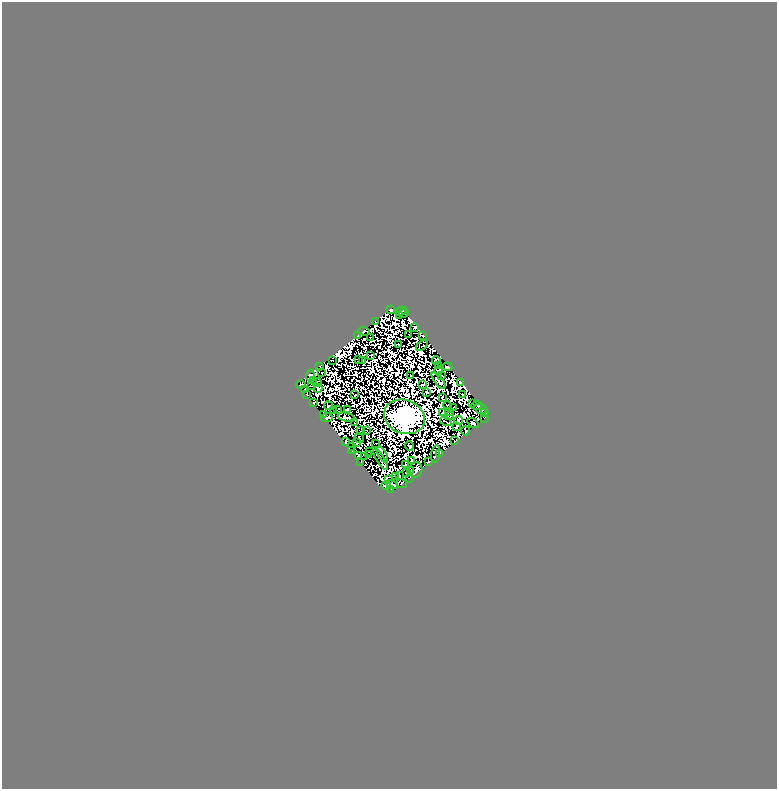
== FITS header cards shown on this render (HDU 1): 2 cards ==
NAXIS1  =                  775
NAXIS2  =                  787

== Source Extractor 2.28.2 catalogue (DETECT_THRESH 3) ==
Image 775 x 787 px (HDU 1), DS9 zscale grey, 1 PNG px = 1 image px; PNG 779 x 791 px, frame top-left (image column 1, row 787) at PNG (2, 2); each listed source drawn as its Kron ellipse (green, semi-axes under 4 px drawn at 4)
Background 2.26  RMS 3.2e-04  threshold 9.49e-04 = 3 sigma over >= 5 px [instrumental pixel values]
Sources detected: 177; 79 with non-positive FLUX_AUTO (blend fragments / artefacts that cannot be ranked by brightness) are neither listed nor drawn; the other 98 listed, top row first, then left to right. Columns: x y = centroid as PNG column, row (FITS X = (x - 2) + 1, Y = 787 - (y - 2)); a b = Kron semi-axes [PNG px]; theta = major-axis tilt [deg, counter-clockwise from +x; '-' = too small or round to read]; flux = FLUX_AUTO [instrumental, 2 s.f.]
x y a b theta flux
390 310 3 3 - 140
401 311 6 3 27 190
404 313 4 3 - 190
399 316 2 2 - 51
375 321 4 2 - 51
415 327 4 2 - 120
364 331 5 3 - 260
409 334 2 2 - 2
358 336 3 3 - 100
423 336 4 2 - 48
371 337 3 2 - 36
398 345 3 2 - 33
422 345 7 2 35 24
371 355 3 2 - 37
358 359 2 2 - 33
332 360 3 2 - 53
363 360 3 2 - 19
436 360 4 4 - 35
320 366 3 3 - 15
438 366 3 2 - 120
447 367 5 3 - 26
439 371 4 3 - 82
322 372 2 2 - 71
310 375 6 4 83 16
411 376 2 2 - 64
441 376 3 2 - 48
313 380 3 2 - 57
439 380 10 3 -53 53
317 382 4 2 - 40
460 382 4 3 - 86
301 384 5 2 - 97
311 385 3 2 - 45
423 385 3 2 - 25
318 388 4 2 - 26
305 390 3 2 - 35
426 392 2 2 - 68
307 394 2 2 - 46
462 394 2 2 - 59
355 395 3 2 - 13
442 398 3 2 - 7.1
314 403 3 2 - 150
473 403 2 2 - 15
477 405 5 3 - 58
328 406 5 2 - 26
448 406 5 3 - 14
453 408 3 2 - 14
338 409 2 2 - 35
348 409 4 3 - 60
481 409 6 5 - 230
333 411 2 2 - 6.4
449 412 3 2 - 52
442 413 3 2 - 76
485 413 3 3 - 90
323 415 3 3 - 100
449 416 4 2 - 17
327 417 6 4 7 210
346 417 9 3 -14 170
404 417 21 16 -21 440000
484 418 2 2 - 27
459 420 4 3 - 48
446 421 6 2 -30 12
354 423 2 2 - 29
473 423 6 3 -34 98
457 426 4 2 - 78
360 431 2 2 - 2.6
367 431 2 2 - 44
466 431 4 3 - 160
359 438 5 2 - 50
455 441 3 2 - 17
345 442 4 2 - 61
356 442 3 2 - 39
375 443 2 2 - 30
409 446 5 2 - 92
352 447 3 2 - 38
352 450 3 2 - 67
370 451 2 2 - 81
439 453 3 3 - 170
382 454 9 3 -61 49
436 454 9 4 81 240
358 455 2 2 - 34
368 455 2 2 - 40
364 456 3 2 - 49
380 459 12 2 -58 10
411 460 4 2 - 58
429 462 3 3 - 150
361 463 3 2 - 5.9
405 465 3 3 - 22
410 470 2 2 - 32
416 470 7 6 - 250
406 473 3 3 - 50
399 476 3 2 - 87
395 477 3 2 - 59
409 478 3 2 - 34
389 480 2 2 - 60
401 483 5 3 - 61
392 484 6 3 -18 58
386 485 5 3 - 400
391 489 2 2 - 28
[79 non-positive-flux detections neither listed nor drawn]